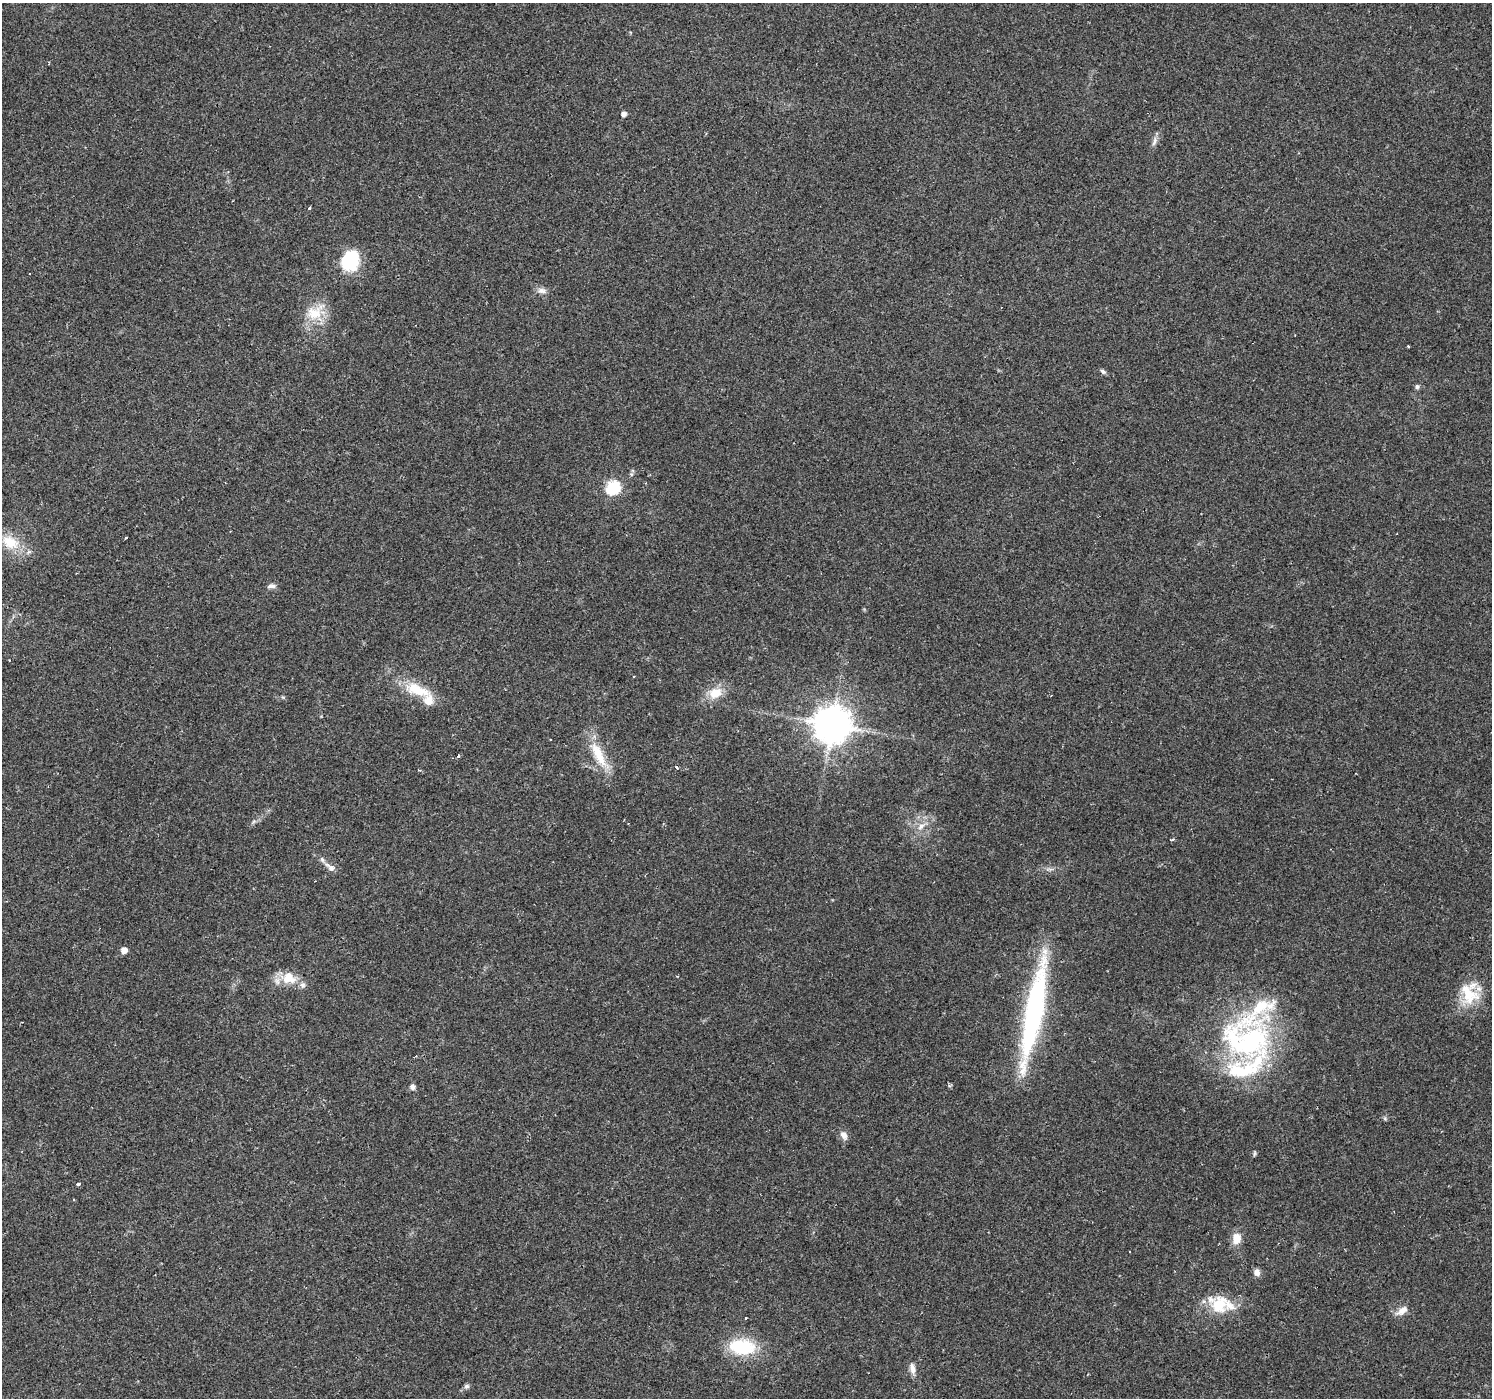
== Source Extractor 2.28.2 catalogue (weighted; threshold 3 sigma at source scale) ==
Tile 7 of 4 x 4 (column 3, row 2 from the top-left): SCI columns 2983-4472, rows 2982-4377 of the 5963 x 5900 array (HDU 1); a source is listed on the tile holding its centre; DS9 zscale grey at full resolution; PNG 1494 x 1400 px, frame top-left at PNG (2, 3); no overlay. Shown black and unused: <1% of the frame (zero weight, under 2 of 3 exposures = <1% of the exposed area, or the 3 px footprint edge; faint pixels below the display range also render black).
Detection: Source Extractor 2.28.2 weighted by HDU 2 'WHT'; one run over the whole footprint, this tile lists its part. Background 0.0515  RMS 0.0052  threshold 0.0236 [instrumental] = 3 sigma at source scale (4.5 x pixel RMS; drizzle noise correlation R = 1.50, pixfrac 1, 0.0396/0.0396 arcsec/px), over >= 5 px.
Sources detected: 56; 1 inside a brighter object's white glare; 1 cosmic-ray / hot-pixel residue — not listed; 6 inside a brighter listed object's ellipse — not listed separately; the other 48 listed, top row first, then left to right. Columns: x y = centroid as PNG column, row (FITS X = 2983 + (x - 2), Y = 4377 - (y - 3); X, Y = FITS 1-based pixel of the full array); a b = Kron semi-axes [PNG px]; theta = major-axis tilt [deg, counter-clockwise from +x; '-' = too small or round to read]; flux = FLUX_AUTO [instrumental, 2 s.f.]
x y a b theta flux
49 63 4 2 - 0.38
624 114 5 4 - 2.7
1154 141 15 6 74 2.4
309 208 4 3 - 1.8
348 264 26 16 -20 18
29 274 2 2 - 0.51
542 291 12 8 -8 2.7
315 312 29 18 35 14
1408 346 3 3 - 0.65
1103 371 8 5 -40 1.3
1417 386 7 6 - 1.1
631 474 6 4 -72 0.82
613 487 7 6 - 74
126 538 3 2 - 0.89
10 542 28 17 -26 15
271 586 12 6 4 1.9
417 690 38 14 -20 17
715 693 17 13 17 9.4
283 697 6 5 - 0.7
832 724 11 10 - 1300
550 740 3 2 - 0.53
598 754 43 12 -61 16
458 756 4 4 - 0.69
677 767 3 3 - 2.5
253 822 6 4 71 0.86
921 826 11 7 39 3.3
1172 839 6 3 8 0.81
322 859 8 5 -72 1.4
331 868 4 3 - 21
124 950 5 5 - 4.5
289 978 19 16 -24 11
1469 995 26 24 -35 18
1034 1013 127 19 79 100
1247 1041 68 50 1 110
415 1056 4 2 - 0.62
412 1087 5 5 - 2.4
844 1135 12 8 -62 3
1254 1154 6 4 71 0.8
78 1184 4 3 - 3.5
74 1200 3 2 - 0.55
1236 1238 13 10 81 6.6
1257 1272 8 7 - 2.8
1218 1304 19 17 -19 20
1402 1311 18 9 34 4.5
746 1318 3 2 - 1
742 1347 34 20 -5 28
912 1368 15 7 -78 3.4
466 1386 7 6 - 1.2
Isophote crosses this tile's border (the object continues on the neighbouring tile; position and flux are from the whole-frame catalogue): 1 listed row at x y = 10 542